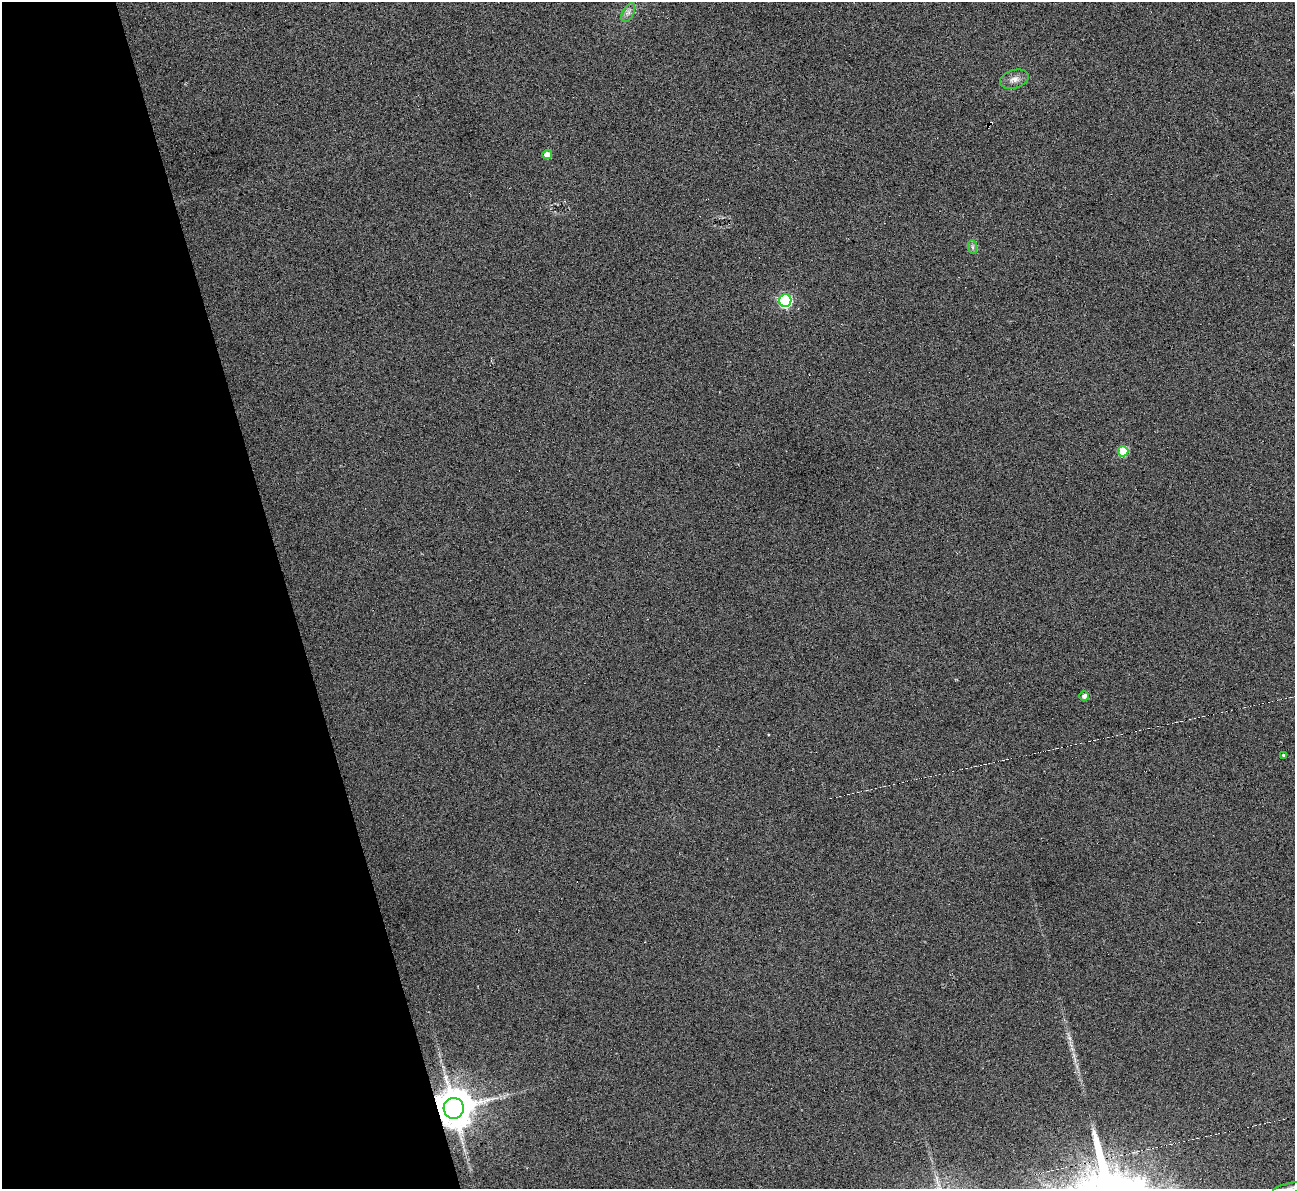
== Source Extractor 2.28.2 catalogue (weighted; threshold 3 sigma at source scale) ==
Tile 5 of 4 x 4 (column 1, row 2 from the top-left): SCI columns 1-1293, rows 2518-3704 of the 5171 x 5153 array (HDU 1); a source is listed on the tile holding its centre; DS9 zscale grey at full resolution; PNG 1297 x 1191 px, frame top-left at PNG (2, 2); each listed source drawn as its Kron ellipse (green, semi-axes under 4 px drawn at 4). Shown black and unused: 22% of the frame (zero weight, under 3 of 6 exposures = <1% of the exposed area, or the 3 px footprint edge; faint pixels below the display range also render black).
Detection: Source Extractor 2.28.2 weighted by HDU 2 'WHT'; one run over the whole footprint, this tile lists its part. Background -0.823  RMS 0.096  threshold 0.392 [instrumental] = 3 sigma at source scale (4.09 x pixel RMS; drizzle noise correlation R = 1.36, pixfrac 0.8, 0.05/0.05 arcsec/px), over >= 5 px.
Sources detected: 16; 6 cosmic-ray / hot-pixel residue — neither listed nor drawn; the other 10 listed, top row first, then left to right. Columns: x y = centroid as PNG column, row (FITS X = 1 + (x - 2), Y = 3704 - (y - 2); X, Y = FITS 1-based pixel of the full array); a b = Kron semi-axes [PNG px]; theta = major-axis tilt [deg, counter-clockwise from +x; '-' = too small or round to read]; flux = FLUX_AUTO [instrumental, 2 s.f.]
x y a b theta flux
628 13 10 5 63 35
1014 79 15 9 16 61
547 154 5 4 - 90
973 247 7 4 -89 20
785 301 6 6 - 1300
1123 451 5 5 - 330
1084 696 5 4 - 33
1284 755 4 3 - 18
454 1108 10 10 - 30000
1289 1188 17 5 13 54
Overlapping masked pixels (flux is a lower limit): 1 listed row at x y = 454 1108
Isophote crosses this tile's border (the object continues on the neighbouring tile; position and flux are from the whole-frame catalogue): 1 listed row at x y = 1289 1188